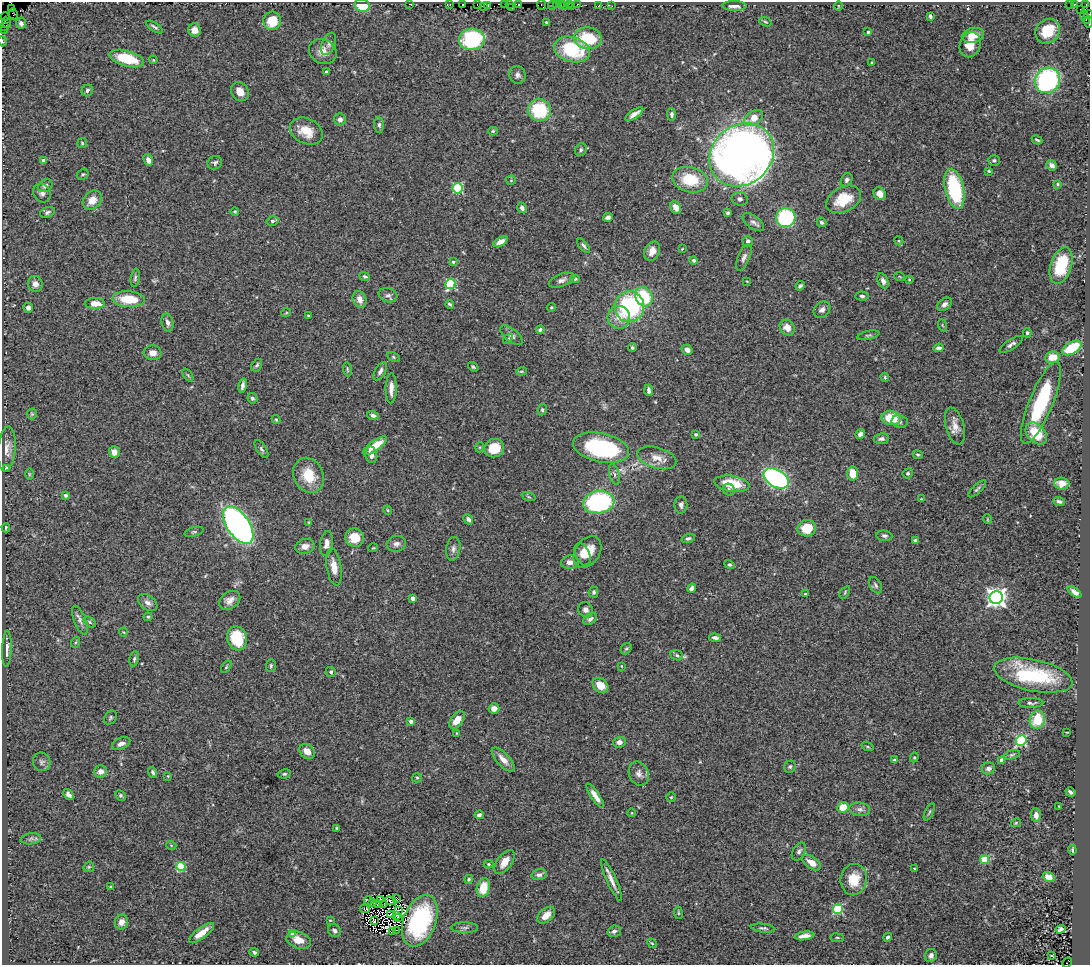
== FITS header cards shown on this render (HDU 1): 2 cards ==
NAXIS1  =                 1088
NAXIS2  =                  963

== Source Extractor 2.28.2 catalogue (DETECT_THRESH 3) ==
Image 1088 x 963 px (HDU 1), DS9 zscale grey, 1 PNG px = 1 image px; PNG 1092 x 967 px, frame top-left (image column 1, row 963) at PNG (2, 2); each listed source drawn as its Kron ellipse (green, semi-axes under 4 px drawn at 4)
Background 1.03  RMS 0.031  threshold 0.094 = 3 sigma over >= 5 px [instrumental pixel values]
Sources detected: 358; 7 with non-positive FLUX_AUTO (blend fragments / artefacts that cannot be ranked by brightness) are neither listed nor drawn; the other 351 listed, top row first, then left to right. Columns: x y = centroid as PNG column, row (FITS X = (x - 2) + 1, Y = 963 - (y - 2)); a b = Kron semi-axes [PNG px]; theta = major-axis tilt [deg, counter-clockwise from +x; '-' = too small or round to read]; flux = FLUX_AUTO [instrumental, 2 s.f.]
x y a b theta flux
409 4 2 2 - 10
450 4 3 2 - 5.8
462 4 3 2 - 11
477 4 3 2 - 11
504 4 2 2 - 4
510 4 3 2 - 7.2
518 4 4 3 - 57
557 4 2 2 - 7.7
561 4 3 2 - 2.4
569 4 2 2 - 1
578 4 3 2 - 3.3
1070 4 2 2 - 7.9
1074 4 3 3 - 17
362 5 7 6 - 51
488 5 4 2 - 8.9
542 5 5 2 - 6.3
552 5 4 2 - 11
565 5 4 2 - 4.4
599 5 2 2 - 1.4
1086 5 3 2 - 16
483 6 4 2 - 15
572 6 3 2 - 3.7
612 6 2 2 - 33
734 6 12 5 -1 11
838 6 4 3 - 1.6
512 8 3 3 - 18
11 9 2 2 - 0.15
1080 9 4 2 - 2.7
13 14 6 2 -82 3.2
1089 14 4 2 - 13
930 16 4 3 - 4.3
5 17 4 2 - 11
1085 17 7 2 -69 36
272 21 9 9 - 49
546 22 3 3 - 2.9
765 22 6 4 -20 2.6
1088 22 6 3 -87 28
6 23 6 3 -66 20
21 23 5 5 - 8
3 27 2 2 - 4.1
154 27 9 3 -34 4.6
3 30 2 2 - 7.8
195 30 6 6 - 16
1048 31 13 11 48 64
868 32 3 3 - 4.4
973 35 11 7 13 26
588 38 14 11 -8 94
472 39 13 10 4 190
2 41 5 3 - 2
329 44 11 6 68 7.7
970 45 13 10 69 30
572 50 18 12 -16 130
323 51 14 12 -32 23
127 58 18 8 -15 83
153 60 4 3 - 2.1
872 63 4 3 - 2.3
326 72 3 3 - 4.2
517 75 9 8 - 8.3
1047 80 13 12 - 320
87 90 6 5 - 5.5
240 92 10 8 -54 20
539 110 11 11 - 120
634 114 10 4 34 12
672 114 6 4 -85 5.9
754 118 10 6 33 32
340 120 6 6 - 9.8
379 125 8 5 -85 4.7
306 131 17 12 -26 40
493 131 4 4 - 2.9
1037 140 5 3 - 3.1
82 143 5 4 - 2.7
581 150 7 5 60 4.8
742 155 34 29 40 2000
148 160 6 4 -66 12
994 160 6 5 - 3.8
44 161 4 3 - 11
215 163 7 6 - 5.6
1052 165 5 4 - 10
989 171 4 3 - 2.2
83 174 6 5 - 3.6
511 180 5 5 - 2.5
690 180 18 12 -14 77
847 180 7 5 59 6.1
1058 184 3 3 - 2.2
45 186 7 6 - 8.6
458 188 5 5 - 170
954 189 20 9 -77 170
42 193 10 8 -59 9.3
880 194 7 5 -48 15
740 199 8 6 -11 6.8
844 199 18 12 26 57
92 200 11 8 47 25
676 207 6 5 - 18
522 208 5 4 - 6.4
235 211 4 4 - 3.1
47 212 8 5 20 5.8
728 213 4 3 - 4.2
608 217 5 4 - 7.6
786 218 10 9 - 220
272 221 6 5 - 4.4
753 222 12 6 -35 8.2
822 222 5 4 - 4
748 241 5 5 - 7.9
899 241 4 3 - 2.1
500 242 8 4 29 12
584 246 8 4 -51 4.8
682 249 3 3 - 1.4
652 251 10 7 63 15
744 257 14 6 68 8.1
694 260 4 4 - 6
453 262 4 3 - 4.2
1061 265 19 10 72 82
365 276 5 4 - 4.4
900 277 5 3 - 1.8
135 278 9 4 83 4.1
575 279 4 4 - 3
909 279 4 3 - 2
562 280 13 6 21 8.4
747 281 4 3 - 1.5
883 281 8 5 -65 8.6
35 284 8 7 - 12
450 284 5 5 - 140
800 286 5 3 - 4.9
388 295 9 7 -17 7
862 296 6 4 -4 4.5
644 297 10 8 -60 99
129 299 16 8 -3 61
359 299 8 6 -70 15
95 304 10 5 -1 25
450 304 4 3 - 3.7
944 304 8 5 39 8.1
551 307 4 3 - 2.4
629 307 15 15 - 240
28 308 5 5 - 7.2
822 310 9 7 43 8.6
286 313 5 3 - 1.8
308 316 3 2 - 2.4
619 317 11 11 - 27
168 323 9 6 -77 8.8
942 325 6 4 -71 2.1
787 327 8 7 - 21
540 330 4 4 - 4.4
1027 333 5 4 - 4.1
511 335 13 6 -39 9.5
868 335 11 3 12 3.7
508 339 6 4 50 3.2
1011 344 13 5 32 8
632 347 4 4 - 3.4
938 348 5 4 - 7.9
1072 348 10 6 30 97
687 350 6 4 -32 12
153 353 9 7 -5 14
393 357 6 4 -29 3.1
1052 357 7 5 7 39
257 365 7 5 60 4.4
473 367 5 4 - 2.9
347 369 7 3 -83 3
380 371 10 5 60 7.3
521 371 5 4 - 2.7
188 375 7 4 -53 3
885 377 4 3 - 2.9
242 385 7 3 80 6.6
391 388 15 5 89 17
649 390 5 3 - 5.8
252 398 5 5 - 5.6
1041 403 44 11 68 200
542 410 5 4 - 3.6
32 414 5 5 - 2.9
373 415 6 4 -19 6.6
891 418 9 7 -12 52
276 420 4 3 - 2.6
900 421 8 6 -10 6.7
955 426 19 9 -75 20
1036 433 12 8 -47 64
696 434 3 3 - 4.9
860 434 5 4 - 8.8
881 439 8 5 6 6.6
375 446 14 5 35 33
480 447 5 3 - 2
494 448 10 9 - 53
601 448 28 14 -12 240
7 449 22 8 85 19
261 449 10 4 -56 4.8
114 452 6 5 - 14
918 454 5 4 - 3
371 455 8 6 -78 12
657 458 20 10 -16 26
6 468 4 2 - 2.6
853 473 7 5 -84 31
908 473 5 5 - 3.6
29 474 6 4 90 2.6
614 474 11 5 -75 6.5
309 475 18 14 -65 56
776 478 13 8 -31 420
1062 483 7 6 - 16
732 484 18 8 -9 67
977 489 11 3 42 4.2
729 490 6 5 - 5.8
66 495 3 3 - 7.3
529 497 7 3 -19 2.6
921 499 3 3 - 1.7
1059 501 6 4 -23 4.4
599 502 16 11 8 300
681 505 8 6 89 7.6
388 510 5 3 - 2.3
468 519 5 4 - 7.9
987 519 5 3 - 1.8
309 522 4 3 - 1.8
238 525 21 11 -55 1100
6 528 5 2 - 3.1
807 528 9 8 - 52
194 532 10 4 16 3.8
884 536 8 5 -7 5.6
355 538 9 9 - 35
688 538 7 4 17 4.6
915 541 4 4 - 5
327 543 13 6 83 14
396 544 10 8 16 9.1
305 546 10 7 13 15
373 548 5 3 - 1.7
453 549 12 7 81 8.6
587 552 17 12 57 40
582 554 12 7 -64 17
570 562 9 6 8 13
729 565 5 4 - 3.6
334 567 19 7 -82 21
875 585 9 5 -59 5.6
692 588 5 4 - 8.5
594 592 5 4 - 3.5
845 592 7 3 56 2.6
1075 592 8 4 -37 7.3
805 594 3 3 - 4.2
413 598 4 4 - 11
996 598 6 6 - 1200
230 600 11 8 36 15
148 603 11 7 -35 11
585 610 8 7 - 7.8
148 617 4 4 - 2.8
590 619 7 5 35 7
80 620 15 6 -68 9.2
90 622 7 4 -38 2.8
123 632 4 3 - 1.7
237 638 12 9 -73 88
715 638 6 3 -8 7.3
76 642 5 3 - 2.6
7 649 18 5 88 12
626 649 6 5 - 3.3
677 655 6 5 - 4.1
134 659 7 5 80 4.2
271 666 6 5 - 3.7
621 666 3 3 - 1.8
226 667 7 3 55 2.4
331 672 5 5 - 3.8
1033 675 40 15 -12 170
600 685 8 6 -39 32
1031 703 12 4 0 5.8
494 708 5 5 - 11
111 718 7 5 57 3.9
457 720 10 6 53 24
1037 720 9 7 73 60
411 721 4 4 - 10
1067 732 4 2 - 1.4
457 733 4 3 - 1.8
1021 741 5 5 - 200
619 742 6 5 - 12
121 743 9 6 23 10
868 747 6 3 -19 2.2
307 751 8 6 -42 20
1012 755 8 4 17 3.6
914 757 5 4 - 2.5
503 760 15 6 -46 19
895 760 4 3 - 6.3
1002 760 4 4 - 18
42 762 9 8 - 7.1
790 767 6 5 - 3.9
988 768 7 6 - 8.3
101 771 6 6 - 14
153 772 5 4 - 4.1
639 773 12 9 -70 13
284 774 6 4 9 3.9
168 776 3 3 - 1.4
417 778 5 4 - 2.8
1070 792 5 3 - 5.5
69 794 6 4 -48 7.4
120 795 5 4 - 4
595 796 14 4 -56 17
671 797 5 4 - 2.6
1059 806 4 2 - 1.7
843 807 6 5 - 39
860 809 10 6 -7 9
929 812 9 3 64 2.9
632 813 4 3 - 1.5
479 815 4 3 - 5.8
1036 815 7 5 -87 12
1016 823 5 4 - 2.2
337 828 4 3 - 2.6
31 839 10 5 8 6.1
171 845 5 3 - 1.7
1072 850 5 3 - 3.1
799 851 10 6 61 6.8
984 860 4 4 - 81
505 862 14 7 54 24
812 863 10 5 -36 21
488 864 5 4 - 2.5
89 867 5 5 - 2.7
181 867 4 4 - 120
914 868 3 2 - 1.6
539 875 8 5 15 6.4
1049 877 6 4 -22 15
469 879 4 4 - 3.6
854 879 15 13 82 47
611 880 23 5 -66 16
111 887 4 3 - 2.3
483 888 9 6 75 47
380 899 3 2 - 0.19
396 899 4 2 - 3.6
368 901 4 3 - 1.4
391 901 6 2 -20 2.1
373 903 3 2 - 2.2
378 904 4 2 - 2.6
383 905 2 2 - 1.7
365 909 5 2 - 1.3
838 909 5 5 - 180
398 910 3 2 - 2.7
678 913 6 3 -82 2.4
390 915 3 2 - 4.5
397 915 4 2 - 0.75
546 915 10 6 41 21
398 918 3 2 - 0.23
330 920 3 2 - 1.7
374 921 3 3 - 1.4
420 921 27 16 69 210
121 922 7 6 - 14
465 928 13 5 -1 6.5
763 928 12 4 -6 5.2
1061 929 5 4 - 3.9
397 930 2 2 - 13
334 931 7 6 - 6.7
393 931 4 2 - 0.71
614 931 7 5 16 6.7
202 933 15 5 37 23
293 933 4 4 - 30
805 936 10 4 8 14
888 937 4 4 - 5.2
837 938 7 3 -8 2.8
299 940 13 8 -18 26
652 943 5 4 - 2.6
254 952 5 4 - 4.2
931 956 6 6 - 8.4
1051 956 3 2 - 2.8
1067 962 5 3 - 32
At the frame edge (FLAGS 8, measured only in part): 5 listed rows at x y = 1089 14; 1088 22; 3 30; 2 41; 1067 962
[7 non-positive-flux detections neither listed nor drawn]